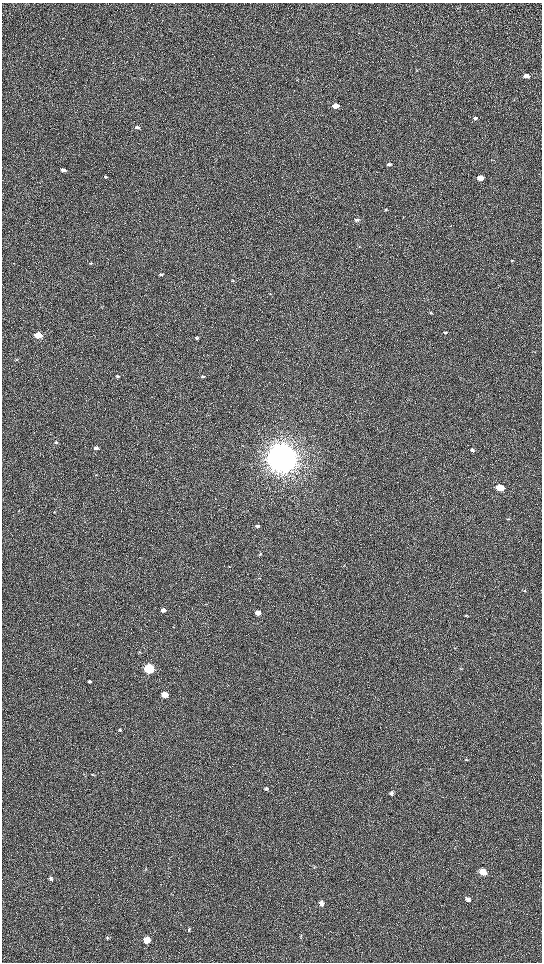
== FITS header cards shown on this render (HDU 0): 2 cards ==
NAXIS1  =                 1080 / length of data axis 1
NAXIS2  =                 1920 / length of data axis 2

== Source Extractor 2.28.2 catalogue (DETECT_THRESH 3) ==
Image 1080 x 1920 px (HDU 0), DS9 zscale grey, zoomed out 1/2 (1 PNG px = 2 x 2 image px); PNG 544 x 964 px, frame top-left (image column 1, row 1919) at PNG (2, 3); no overlay
Background 486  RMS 24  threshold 70.7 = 3 sigma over >= 5 px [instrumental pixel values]
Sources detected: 61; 4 cannot appear on this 1/2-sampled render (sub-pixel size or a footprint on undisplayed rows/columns) and are not listed; the other 57 listed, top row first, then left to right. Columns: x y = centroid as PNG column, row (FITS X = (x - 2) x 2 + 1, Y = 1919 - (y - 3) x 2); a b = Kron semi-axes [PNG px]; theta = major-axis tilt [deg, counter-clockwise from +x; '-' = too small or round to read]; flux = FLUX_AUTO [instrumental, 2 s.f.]
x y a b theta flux
526 76 6 4 5 2.5e+04
335 106 4 3 - 7.0e+04
475 118 5 4 - 1.1e+04
137 127 4 3 - 1.2e+04
493 160 4 2 - 2.5e+03
389 164 4 3 - 1.3e+04
63 170 4 3 - 2.3e+04
105 177 5 3 - 6.3e+03
481 178 5 3 - 6.0e+04
386 209 4 3 - 4.9e+03
357 220 4 3 - 8.7e+03
512 261 4 4 - 5.8e+03
90 263 3 2 - 2.0e+03
161 274 3 3 - 6.5e+03
233 281 3 3 - 4.6e+03
270 294 3 2 - 2.4e+03
431 313 4 3 - 4.1e+03
445 333 4 3 - 5.4e+03
38 335 4 3 - 1.9e+05
196 338 3 3 - 6.5e+03
16 360 3 2 - 2.3e+03
117 376 4 3 - 5.8e+03
203 376 4 3 - 8.2e+03
56 442 4 3 - 7.1e+03
96 448 4 3 - 2.0e+04
472 450 4 3 - 1.2e+04
281 458 10 9 - 1.0e+07
96 475 4 3 - 3.2e+03
500 488 5 4 - 1.9e+05
18 510 3 2 - 2.4e+03
508 519 4 3 - 4.0e+03
257 526 4 3 - 1.1e+04
260 554 4 2 - 3.6e+03
229 566 3 2 - 1.6e+03
259 578 3 3 - 2.6e+03
524 590 5 2 - 4.0e+03
163 610 4 3 - 1.8e+04
258 613 4 3 - 4.1e+04
467 616 5 3 - 4.0e+03
140 652 4 2 - 2.9e+03
149 668 5 4 - 8.2e+05
89 681 4 4 - 7.2e+03
164 694 4 4 - 9.1e+04
120 730 4 3 - 6.1e+03
466 759 5 4 - 7.5e+03
93 774 4 4 - 4.3e+03
266 788 5 4 - 5.8e+03
392 793 6 5 - 1.2e+04
314 867 5 3 - 3.8e+03
145 869 4 2 - 3.6e+03
483 872 6 4 -33 9.4e+04
50 878 5 5 - 1.3e+04
468 899 5 4 - 2.2e+04
321 903 5 5 - 2.0e+04
189 929 5 4 - 6.3e+03
108 938 5 3 - 5.1e+03
147 940 5 5 - 7.8e+04
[4 sub-pixel or undisplayed-footprint detections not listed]